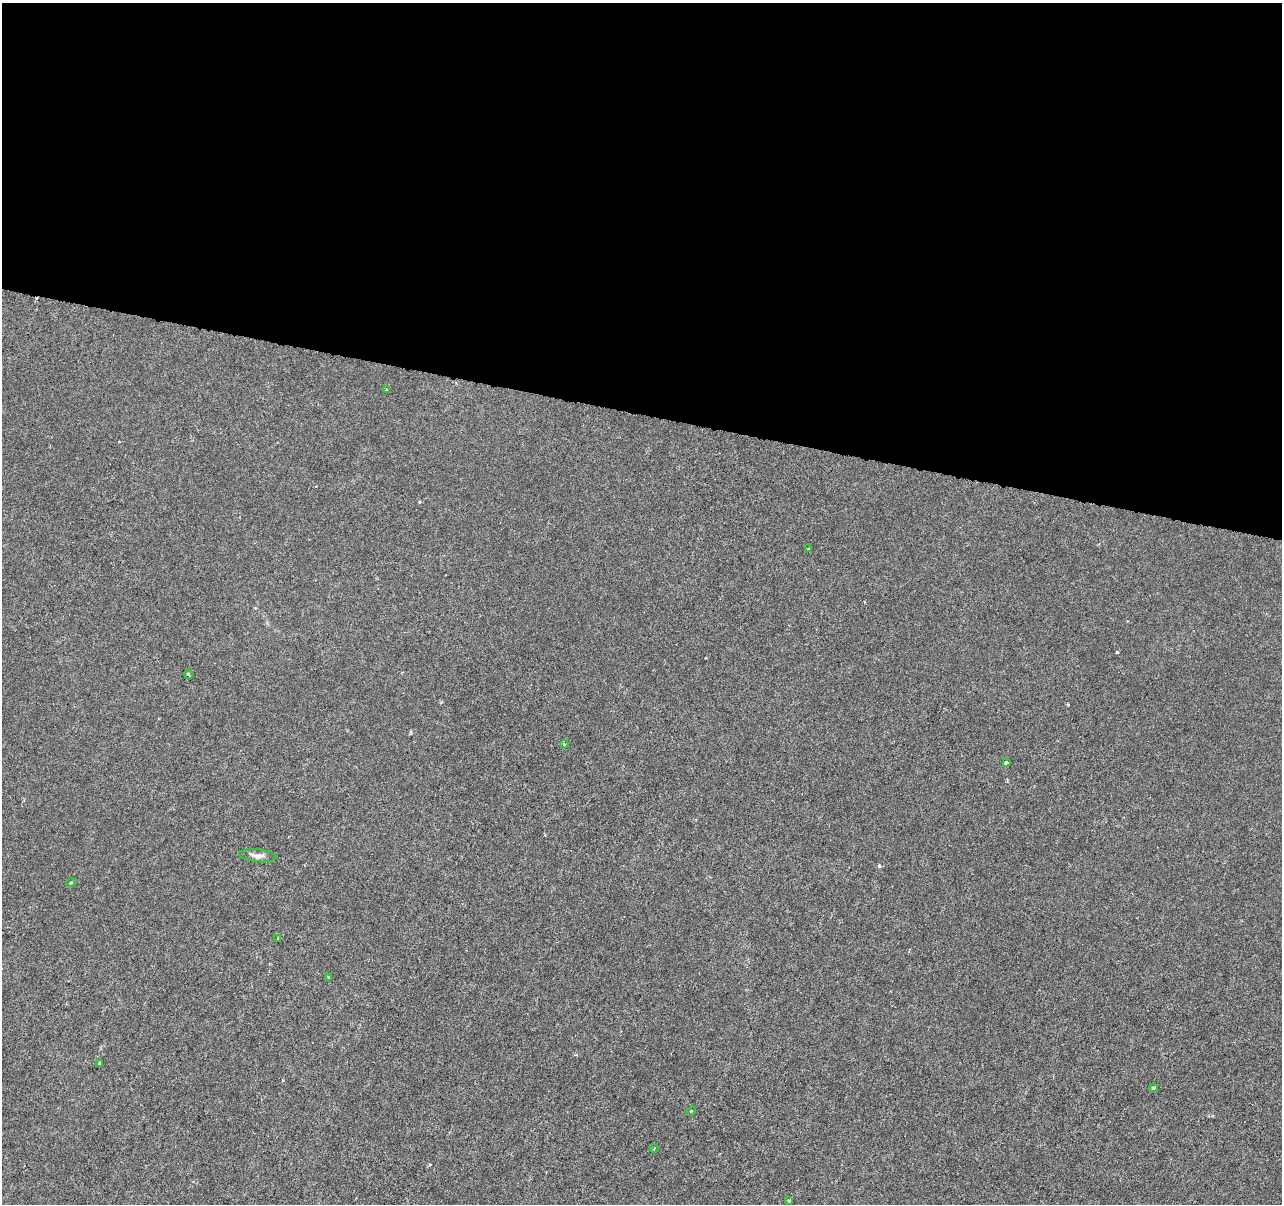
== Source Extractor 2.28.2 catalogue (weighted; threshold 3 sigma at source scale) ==
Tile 3 of 4 x 4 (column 3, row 1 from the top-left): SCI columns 2561-3840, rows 3828-5029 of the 5128 x 5312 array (HDU 1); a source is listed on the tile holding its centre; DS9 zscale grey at full resolution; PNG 1284 x 1206 px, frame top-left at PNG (2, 3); each listed source drawn as its Kron ellipse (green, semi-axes under 4 px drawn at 4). Shown black and unused: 34% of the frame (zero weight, under 3 of 6 exposures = <1% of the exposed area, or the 3 px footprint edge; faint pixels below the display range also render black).
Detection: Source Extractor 2.28.2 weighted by HDU 2 'WHT'; one run over the whole footprint, this tile lists its part. Background -4.65e-06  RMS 0.0013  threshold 0.00516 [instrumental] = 3 sigma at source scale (4.09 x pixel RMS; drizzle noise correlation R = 1.36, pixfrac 0.8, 0.0396/0.0396 arcsec/px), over >= 5 px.
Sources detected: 14; all 14 listed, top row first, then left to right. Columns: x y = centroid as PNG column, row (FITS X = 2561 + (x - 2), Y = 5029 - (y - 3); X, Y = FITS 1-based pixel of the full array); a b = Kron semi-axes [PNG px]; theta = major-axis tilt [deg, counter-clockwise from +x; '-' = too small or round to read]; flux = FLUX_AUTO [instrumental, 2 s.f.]
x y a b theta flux
386 390 4 3 - 0.095
808 549 4 2 - 0.078
188 674 5 2 - 0.14
564 744 4 3 - 0.12
1006 762 4 3 - 0.19
258 856 19 6 -5 0.69
71 883 5 3 - 0.11
278 939 3 3 - 0.12
329 977 4 3 - 0.16
99 1063 3 2 - 0.12
1153 1088 4 3 - 0.45
691 1111 5 3 - 0.11
654 1148 4 3 - 0.1
789 1200 4 3 - 0.19
Unlisted compact peaks at least as high as the median listed source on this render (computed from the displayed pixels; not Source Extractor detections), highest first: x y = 1117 652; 879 866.